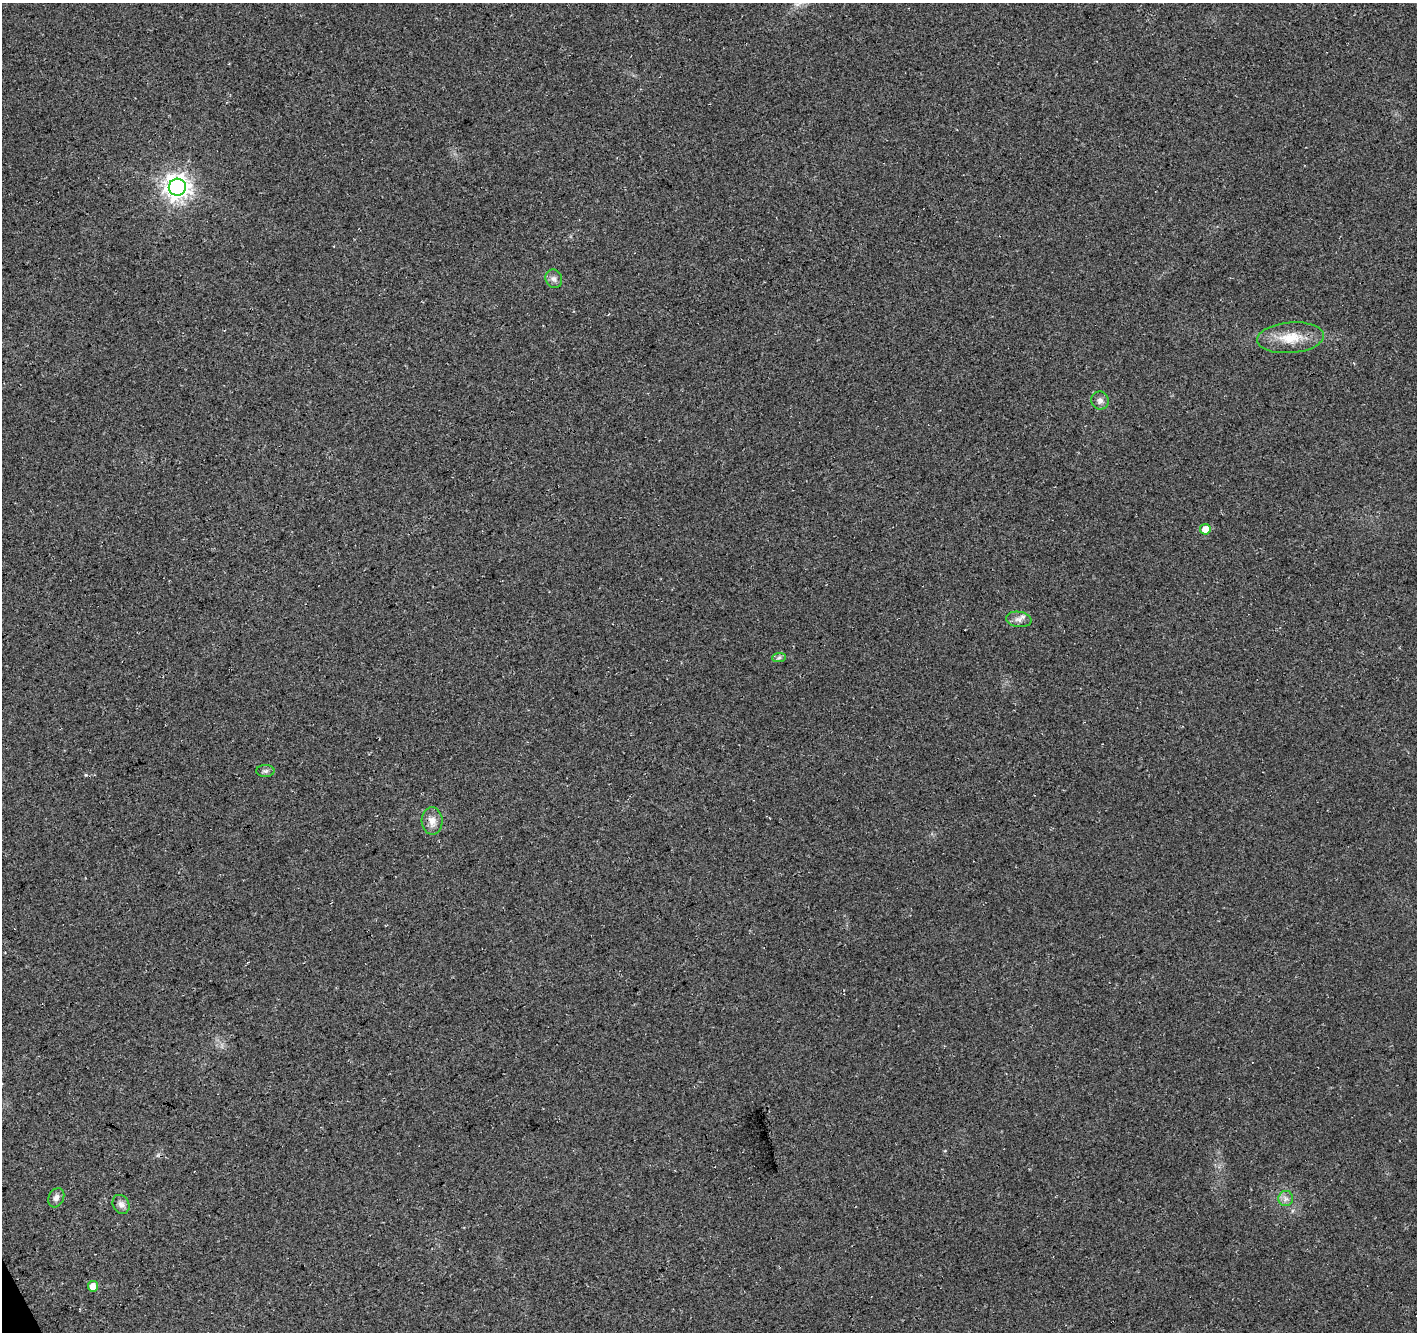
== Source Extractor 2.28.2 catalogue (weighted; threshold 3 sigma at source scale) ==
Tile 7 of 4 x 4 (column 3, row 2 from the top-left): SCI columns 2888-4302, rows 2838-4167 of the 5771 x 5618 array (HDU 1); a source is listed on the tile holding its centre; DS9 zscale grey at full resolution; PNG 1419 x 1334 px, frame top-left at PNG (2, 3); each listed source drawn as its Kron ellipse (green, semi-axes under 4 px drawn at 4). Shown black and unused: <1% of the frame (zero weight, under 3 of 4 exposures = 5% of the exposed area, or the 3 px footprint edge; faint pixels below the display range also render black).
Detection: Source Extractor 2.28.2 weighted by HDU 2 'WHT'; one run over the whole footprint, this tile lists its part. Background 0.0916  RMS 0.0093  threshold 0.042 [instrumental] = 3 sigma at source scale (4.5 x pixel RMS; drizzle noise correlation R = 1.50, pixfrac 1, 0.0396/0.0396 arcsec/px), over >= 5 px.
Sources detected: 13; all 13 listed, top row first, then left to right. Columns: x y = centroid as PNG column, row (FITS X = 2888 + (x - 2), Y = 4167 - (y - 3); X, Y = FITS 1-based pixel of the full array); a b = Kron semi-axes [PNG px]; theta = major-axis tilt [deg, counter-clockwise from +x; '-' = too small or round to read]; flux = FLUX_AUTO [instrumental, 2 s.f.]
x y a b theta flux
177 187 8 8 - 860
554 279 9 8 - 4.1
1291 338 33 15 5 25
1100 401 9 8 - 4.5
1205 529 5 5 - 12
1019 619 12 7 -8 4.9
779 658 7 4 1 2
265 771 9 6 1 2.6
432 821 13 10 -87 8.4
56 1198 10 7 62 4.4
1286 1199 7 7 - 4
121 1204 10 8 -59 4.5
93 1286 5 5 - 8.4